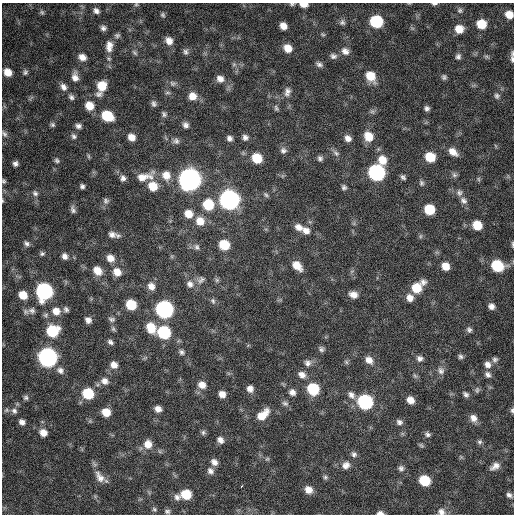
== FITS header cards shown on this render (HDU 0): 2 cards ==
NAXIS1  =                  512 / Axis length
NAXIS2  =                  512 / Axis length

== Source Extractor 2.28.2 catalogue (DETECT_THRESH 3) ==
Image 512 x 512 px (HDU 0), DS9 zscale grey, 1 PNG px = 1 image px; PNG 516 x 516 px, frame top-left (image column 1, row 512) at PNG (2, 3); no overlay
Background 392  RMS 21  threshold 63.4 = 3 sigma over >= 5 px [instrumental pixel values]
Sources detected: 205; all 205 listed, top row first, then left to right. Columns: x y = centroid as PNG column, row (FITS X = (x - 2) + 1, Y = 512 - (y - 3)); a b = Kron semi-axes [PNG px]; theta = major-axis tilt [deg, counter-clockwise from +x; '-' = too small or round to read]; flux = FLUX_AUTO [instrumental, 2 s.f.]
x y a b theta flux
136 4 5 4 - 1.8e+03
292 4 7 4 -8 2.6e+03
304 4 8 4 -2 1.2e+04
434 4 7 3 4 2.6e+03
460 10 7 7 - 3.2e+03
96 11 8 6 -37 5.3e+03
42 12 7 6 - 2.8e+03
509 14 7 6 - 1.5e+04
163 15 6 5 - 2.5e+03
376 21 9 8 - 9.5e+04
342 22 8 8 - 4.1e+03
481 24 8 7 - 2.9e+04
283 26 7 6 - 1.1e+04
103 28 6 6 - 4.4e+03
459 29 8 7 - 1.8e+04
323 34 7 4 -20 2.2e+03
117 35 7 6 - 3.4e+03
169 41 8 7 - 1.1e+04
109 46 15 9 87 1.3e+04
288 48 8 7 - 1.5e+04
345 51 10 8 -41 8.4e+03
186 52 8 6 81 4.2e+03
135 53 9 4 -45 2.8e+03
333 56 9 7 -17 4.8e+03
486 56 8 3 -19 2.2e+03
82 57 8 6 -23 9.2e+03
458 57 7 6 - 4.0e+03
512 59 11 5 -81 4.6e+03
319 64 9 6 -27 4.3e+03
8 72 8 7 - 1.5e+04
25 72 7 6 - 3.4e+03
371 76 12 9 -53 2.6e+04
75 77 11 7 -84 9.6e+03
444 77 6 6 - 3.3e+03
220 79 10 8 -26 9.1e+03
173 83 9 8 - 4.7e+03
102 86 9 8 - 2.7e+04
63 87 10 7 -57 7.0e+03
287 92 12 7 75 7.0e+03
167 93 9 4 0 2.7e+03
99 94 10 8 -1 5.6e+03
192 96 10 9 - 1.4e+04
497 96 8 7 - 3.8e+03
71 97 8 6 -46 4.0e+03
154 104 8 6 -59 4.3e+03
89 106 9 8 - 2.1e+04
276 108 8 5 -67 2.9e+03
427 108 6 5 - 4.1e+03
372 111 6 6 - 3.3e+03
164 114 8 6 -56 3.7e+03
107 116 10 8 -32 5.1e+04
52 125 7 6 - 2.9e+03
185 125 8 7 - 5.7e+03
78 126 7 5 -14 4.8e+03
4 134 9 6 -63 4.1e+03
74 136 8 6 -41 3.9e+03
368 136 10 9 - 2.1e+04
131 137 8 7 - 1.1e+04
245 137 7 7 - 5.2e+03
229 138 7 6 - 5.1e+03
348 138 8 6 -45 7.8e+03
176 141 9 8 - 5.6e+03
283 150 9 8 - 5.3e+03
453 152 12 7 -37 1.3e+04
336 153 11 7 -41 5.0e+03
88 156 6 4 -89 2.0e+03
430 157 8 8 - 3.2e+04
257 158 9 8 - 3.3e+04
320 158 7 7 - 4.2e+03
57 160 7 5 -45 3.0e+03
382 160 10 9 - 2.0e+04
15 163 5 5 - 4.6e+03
376 172 9 9 - 3.2e+05
166 175 12 11 - 1.7e+04
454 175 7 7 - 3.8e+03
145 177 26 10 14 2.3e+04
403 177 7 5 -48 3.4e+03
123 178 8 7 - 5.2e+03
190 179 10 9 - 1.2e+06
478 179 7 4 -89 2.1e+03
4 181 5 4 - 2.4e+03
421 183 8 6 -75 3.5e+03
82 186 4 4 - 3.4e+03
153 186 10 9 - 2.4e+04
344 187 6 6 - 3.5e+03
35 193 8 7 - 4.6e+03
459 193 9 8 - 5.5e+03
266 195 7 5 -45 2.9e+03
229 200 10 9 - 6.8e+05
2 201 6 3 -82 1.4e+03
106 201 8 7 - 4.0e+03
464 201 10 8 -45 6.4e+03
208 205 10 9 - 4.8e+04
429 209 8 7 - 4.3e+04
73 210 9 5 -74 4.3e+03
188 214 9 8 - 1.6e+04
200 221 10 10 - 1.7e+04
477 225 8 7 - 2.7e+04
299 227 10 8 -24 1.0e+04
306 231 11 8 -27 9.6e+03
112 235 10 7 -16 7.2e+03
420 236 6 4 89 2.3e+03
27 243 8 7 - 4.6e+03
513 244 7 3 -89 1.9e+03
224 245 8 8 - 3.9e+04
197 247 9 7 -73 4.5e+03
42 254 6 6 - 2.9e+03
65 256 7 6 - 6.1e+03
110 258 8 7 - 1.1e+04
297 266 11 7 -47 1.8e+04
445 266 8 7 - 1.5e+04
497 266 10 8 -18 6.4e+04
97 271 10 8 -48 1.5e+04
117 272 10 8 -41 1.4e+04
201 280 12 8 37 6.5e+03
217 280 6 6 - 2.7e+03
423 282 9 8 - 6.5e+03
190 284 11 10 - 9.1e+03
151 286 10 8 -63 1.0e+04
417 288 9 9 - 3.1e+04
44 291 9 9 - 3.2e+05
353 294 9 7 -17 9.9e+03
23 295 9 7 -44 2.0e+04
410 298 9 8 - 9.7e+03
213 301 8 6 -66 3.6e+03
131 305 8 7 - 4.2e+04
491 306 7 6 - 6.6e+03
66 309 7 6 - 3.9e+03
164 309 9 9 - 4.4e+05
32 310 10 9 - 7.1e+03
56 311 10 9 - 1.3e+04
46 315 7 6 - 3.4e+03
112 319 9 6 -16 3.6e+03
88 320 7 6 - 6.5e+03
151 328 11 9 -64 2.8e+04
113 329 7 5 -54 2.7e+03
469 330 8 6 -54 3.9e+03
52 331 10 9 - 5.8e+04
164 332 9 8 - 1.0e+05
110 342 7 5 -36 4.1e+03
321 349 8 6 -70 3.8e+03
181 352 8 7 - 4.1e+03
460 356 6 6 - 3.5e+03
48 357 9 9 - 5.8e+05
420 358 8 7 - 5.6e+03
369 360 11 8 -50 1.1e+04
495 360 7 7 - 4.2e+03
346 362 7 5 -47 2.6e+03
307 363 10 9 - 7.1e+03
488 364 9 8 - 8.2e+03
114 365 9 8 - 9.8e+03
60 370 10 8 -39 6.6e+03
441 371 11 9 -68 6.9e+03
488 374 9 7 -49 5.5e+03
302 375 11 8 -31 8.9e+03
415 376 9 4 -54 2.8e+03
105 381 10 9 - 8.9e+03
202 385 10 8 -24 1.1e+04
250 389 8 7 - 8.2e+03
313 389 9 8 - 7.2e+04
477 390 8 6 88 3.2e+03
292 392 8 7 - 7.0e+03
88 394 9 8 - 5.6e+04
222 394 7 6 - 1.0e+04
466 394 8 6 -44 4.1e+03
351 395 11 8 -48 7.8e+03
26 398 6 6 - 3.4e+03
410 400 8 7 - 1.2e+04
365 402 9 8 - 2.1e+05
285 403 10 7 -23 4.3e+03
158 409 7 6 - 8.3e+03
6 410 7 5 22 3.0e+03
512 410 6 5 - 2.7e+03
14 411 8 7 - 5.4e+03
106 412 8 7 - 2.0e+04
263 415 16 9 42 2.2e+04
473 418 10 8 -55 9.6e+03
22 422 7 6 - 6.2e+03
399 422 9 7 -29 5.0e+03
203 432 7 6 - 3.2e+03
43 433 9 7 -30 1.2e+04
427 434 7 5 -21 3.8e+03
220 440 8 7 - 6.8e+03
480 442 7 6 - 3.3e+03
148 444 10 10 - 1.5e+04
421 445 8 5 -41 2.2e+03
354 454 8 7 - 4.7e+03
267 459 5 5 - 2.2e+03
214 462 8 7 - 7.5e+03
346 465 11 9 30 9.2e+03
495 466 13 7 32 9.3e+03
401 468 8 7 - 4.5e+03
210 471 9 7 -44 6.4e+03
100 477 18 10 -58 1.4e+04
325 477 6 6 - 2.8e+03
425 480 8 7 - 5.4e+04
242 486 3 3 - 3.9e+03
308 490 8 7 - 1.3e+04
186 494 8 7 - 3.6e+04
509 495 7 5 -34 4.4e+03
177 497 8 8 - 6.2e+03
154 509 7 5 -33 2.7e+03
167 511 7 6 - 3.4e+03
441 512 10 8 -22 7.4e+03
380 513 8 4 -5 5.4e+03
At the frame edge (FLAGS 8, measured only in part): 12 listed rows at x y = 136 4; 292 4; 304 4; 434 4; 509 14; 512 59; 4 181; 2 201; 513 244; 512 410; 441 512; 380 513